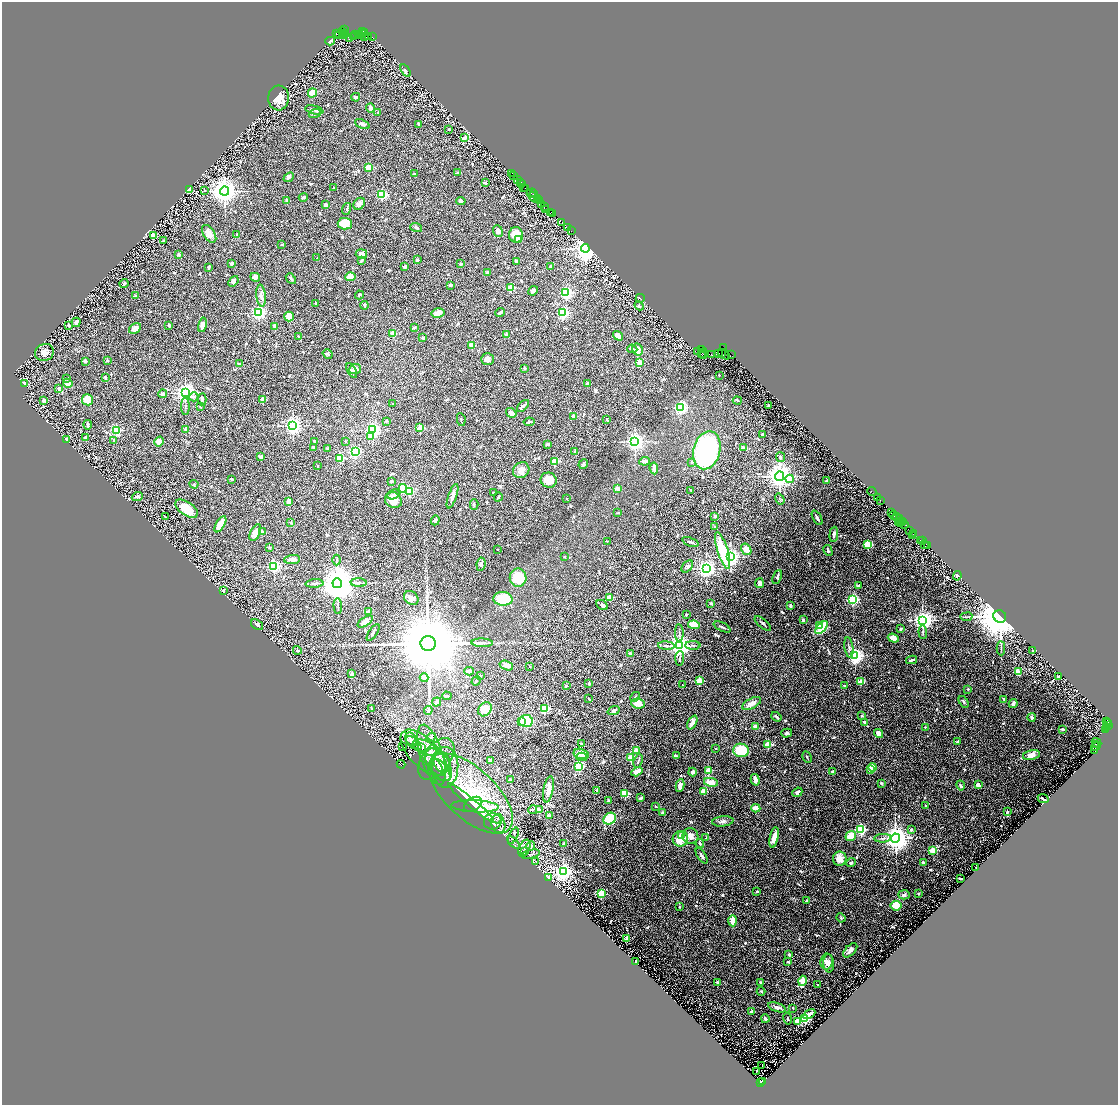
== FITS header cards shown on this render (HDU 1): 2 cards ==
NAXIS1  =                 2232
NAXIS2  =                 2206

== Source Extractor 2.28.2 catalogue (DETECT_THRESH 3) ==
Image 2232 x 2206 px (HDU 1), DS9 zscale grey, zoomed out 1/2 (1 PNG px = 2 x 2 image px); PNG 1120 x 1107 px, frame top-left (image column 2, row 2206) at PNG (2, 2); each listed source drawn as its Kron ellipse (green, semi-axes under 4 px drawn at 4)
Background 0.815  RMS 0.033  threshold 0.0985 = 3 sigma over >= 5 px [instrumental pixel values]
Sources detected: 885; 80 cannot appear on this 1/2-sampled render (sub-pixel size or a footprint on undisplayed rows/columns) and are neither listed nor drawn; of the other 805, the 500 brightest by FLUX_AUTO listed and drawn (305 fainter detections omitted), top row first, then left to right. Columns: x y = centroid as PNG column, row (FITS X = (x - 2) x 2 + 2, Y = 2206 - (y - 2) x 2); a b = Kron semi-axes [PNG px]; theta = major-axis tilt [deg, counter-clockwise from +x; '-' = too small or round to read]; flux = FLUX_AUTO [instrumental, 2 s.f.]
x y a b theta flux
344 29 3 2 - 36
342 31 2 1 - 41
362 32 4 1 - 90
364 32 4 2 - 8.9
336 33 3 2 - 38
342 33 3 2 - 560
362 33 2 1 - 250
338 35 2 1 - 160
344 35 3 1 - 34
355 35 3 1 - 7.1
358 35 3 2 - 69
360 35 2 1 - 61
364 36 3 2 - 130
353 37 4 2 - 42
368 37 2 1 - 15
372 37 3 2 - 12
349 38 3 2 - 91
330 41 5 3 - 15
405 71 7 3 -57 9.2
312 93 5 4 - 73
355 97 4 3 - 13
278 98 12 10 87 87
370 108 4 3 - 33
314 110 9 3 -14 22
377 112 2 2 - 8.4
314 114 6 3 23 11
362 124 8 3 -24 15
418 124 4 3 - 6.8
448 129 4 3 - 6.8
464 138 4 3 - 25
368 167 2 2 - 190
457 173 3 2 - 8.6
511 173 2 1 - 40
414 174 2 2 - 24
513 175 2 1 - 18
288 177 6 3 41 10
517 179 2 1 - 40
520 182 3 2 - 52
485 183 3 2 - 9.9
521 183 4 1 - 36
333 188 2 2 - 9.3
523 188 2 1 - 29
525 189 3 2 - 67
189 190 3 3 - 32
204 190 3 3 - 15
224 191 4 4 - 8000
531 193 5 1 - 26
381 194 3 3 - 760
533 194 2 1 - 50
303 197 4 2 - 16
533 197 6 3 -54 180
537 199 3 2 - 65
286 200 2 2 - 50
539 200 3 2 - 87
460 201 5 4 - 14
359 204 6 5 - 25
325 205 4 3 - 20
541 205 2 1 - 42
544 207 3 1 - 130
346 209 6 2 72 7.3
545 209 2 1 - 7.9
550 213 3 1 - 54
552 213 2 1 - 33
561 222 3 2 - 87
344 224 7 5 -3 140
416 227 6 4 -16 10
567 228 3 2 - 110
497 231 6 4 -68 35
571 231 2 1 - 13
209 234 10 5 -56 47
236 235 3 2 - 9.3
515 235 7 7 - 98
153 236 3 3 - 120
518 239 4 4 - 18
163 241 3 2 - 13
281 244 2 2 - 11
585 248 4 4 - 7500
361 254 6 4 4 31
178 255 2 2 - 33
316 258 2 2 - 8.9
417 260 2 2 - 54
361 261 3 2 - 15
516 261 3 2 - 17
231 263 3 3 - 14
460 264 3 2 - 9.9
550 266 2 2 - 8.4
208 267 4 2 - 15
404 267 3 3 - 18
487 273 4 3 - 8.1
255 277 5 3 - 49
350 277 5 4 - 66
290 279 6 2 -49 13
233 281 6 3 48 14
124 284 4 2 - 11
450 285 2 2 - 36
510 288 3 3 - 320
533 291 5 3 - 22
565 293 3 3 - 1400
359 295 4 2 - 9
135 296 3 3 - 9.1
261 296 11 4 -84 28
640 298 4 2 - 6.9
315 303 3 2 - 8.5
364 305 4 3 - 8.7
639 306 5 3 - 10
500 312 5 2 - 15
258 313 3 3 - 1900
437 313 6 4 11 50
562 313 3 3 - 960
288 316 5 4 - 87
76 322 5 2 - 16
68 325 3 3 - 13
168 325 3 2 - 14
202 325 7 4 78 33
274 326 3 2 - 34
134 328 6 4 30 34
414 328 4 3 - 7
392 333 2 2 - 120
506 335 4 3 - 25
618 336 5 4 - 33
298 337 4 3 - 11
422 338 3 2 - 13
471 345 2 2 - 180
723 348 2 1 - 28
632 349 5 2 - 7.1
701 349 2 1 - 130
637 350 6 5 - 51
696 351 2 1 - 58
44 352 10 8 24 42
701 353 2 1 - 190
327 354 5 3 - 7.2
703 354 5 2 - 140
718 354 4 3 - 640
721 354 2 2 - 350
723 354 7 3 -35 200
711 355 3 2 - 43
731 355 3 2 - 69
487 359 6 5 - 28
107 360 2 2 - 17
85 361 2 2 - 54
639 362 2 2 - 89
239 364 3 2 - 13
524 368 2 2 - 19
355 369 6 5 - 24
351 371 8 3 -59 19
719 375 2 2 - 17
105 378 4 3 - 8
66 379 3 2 - 11
67 383 5 4 - 46
587 383 4 3 - 13
24 384 4 3 - 26
58 388 4 3 - 28
185 393 4 4 - 4600
162 394 4 3 - 18
193 397 4 4 - 10
202 399 6 4 88 28
262 399 2 2 - 54
87 400 6 5 - 96
43 401 2 2 - 77
737 401 4 3 - 7.7
392 404 2 2 - 9.3
768 405 2 2 - 20
185 406 8 2 90 8
200 406 3 3 - 9.4
522 406 7 2 44 12
680 408 3 3 - 1600
511 413 5 4 - 30
573 416 2 2 - 63
461 420 6 2 -82 7
606 420 4 2 - 7.9
386 421 2 2 - 23
528 422 5 3 - 12
87 425 5 2 - 17
292 426 3 3 - 3300
419 428 3 2 - 220
116 430 3 3 - 700
185 430 4 3 - 14
372 430 4 3 - 2300
762 435 3 3 - 15
370 437 3 2 - 94
85 438 4 3 - 30
66 439 3 3 - 21
113 440 2 2 - 29
158 441 5 4 - 56
314 441 2 2 - 45
345 441 2 2 - 14
634 441 4 3 - 3700
547 444 4 3 - 16
313 447 3 2 - 8.5
327 448 2 2 - 6.9
743 448 3 3 - 22
706 450 19 13 75 1300
574 451 3 2 - 9.9
355 452 3 3 - 1200
260 457 3 2 - 25
780 457 5 4 - 11
339 458 3 3 - 430
644 461 5 3 - 19
554 462 3 2 - 260
691 462 2 2 - 13
583 464 5 4 - 11
317 466 2 2 - 9.4
653 468 6 3 -85 28
521 470 9 7 38 45
779 476 5 4 - 6300
231 479 3 3 - 6.9
789 479 4 3 - 250
548 480 8 7 - 100
391 481 2 2 - 29
826 481 3 2 - 12
193 484 4 3 - 8
402 488 4 4 - 180
617 489 2 2 - 95
690 490 2 2 - 12
409 491 3 3 - 360
871 492 4 1 - 59
493 493 3 3 - 8.3
393 494 6 4 27 18
137 496 5 3 - 18
452 496 13 4 71 40
498 497 4 2 - 9.3
877 497 2 1 - 56
566 499 2 2 - 9.7
779 499 6 3 -57 8.3
393 500 9 7 -34 110
880 500 3 2 - 81
288 502 4 3 - 51
474 504 5 2 - 9.1
186 509 13 6 -34 110
617 512 2 2 - 8.5
891 513 3 2 - 180
893 515 4 3 - 240
714 516 3 3 - 12
896 516 3 2 - 160
165 517 2 2 - 12
817 518 8 2 -61 15
899 519 4 1 - 100
435 520 5 4 - 12
899 521 2 1 - 38
898 522 2 1 - 130
902 522 2 1 - 30
290 523 3 2 - 8.6
900 523 2 1 - 84
220 524 9 3 59 130
904 524 4 3 - 350
714 527 4 3 - 7.3
909 531 2 1 - 61
262 532 2 2 - 41
255 533 9 5 64 69
913 533 2 1 - 45
833 534 8 3 86 21
911 535 2 1 - 21
920 540 2 1 - 68
607 541 2 2 - 7.1
922 541 2 1 - 42
690 542 9 3 -20 14
867 544 3 3 - 440
924 544 2 1 - 15
927 545 2 2 - 82
269 548 2 2 - 27
746 549 6 4 -56 52
497 550 2 2 - 6.8
722 550 19 5 -72 240
827 550 6 3 -62 11
564 557 2 2 - 8.6
730 557 3 3 - 3600
292 559 8 4 6 31
336 560 5 2 - 7.4
480 564 7 4 82 13
273 566 3 3 - 1300
687 566 7 4 48 14
706 568 4 3 - 3800
957 576 5 3 - 11
777 577 7 3 68 12
518 578 9 8 - 180
314 583 9 2 4 11
337 583 5 5 - 21000
358 583 8 3 -3 12
759 583 5 3 - 26
858 585 3 2 - 9.7
223 590 4 3 - 8.7
609 597 2 2 - 180
411 598 8 6 -42 30
502 599 9 7 -3 230
852 599 3 3 - 960
710 603 2 2 - 29
601 605 6 4 -33 14
337 606 8 2 -85 7.9
790 606 3 2 - 13
368 611 2 2 - 92
686 615 2 2 - 17
999 616 6 6 - 19000
966 617 6 3 6 7.3
803 620 3 3 - 13
922 620 4 4 - 4500
365 622 8 4 34 42
762 623 10 2 -41 11
256 625 6 4 -37 18
694 625 6 4 -9 130
819 625 2 2 - 110
722 627 9 2 -26 14
821 628 8 3 48 250
900 629 4 3 - 7.1
922 632 7 3 -84 8.8
373 633 9 2 56 13
679 633 8 2 -87 8.6
893 638 6 3 -19 80
428 643 7 7 - 120000
482 643 11 2 -1 16
692 645 7 2 -1 9.1
666 646 8 3 -4 13
679 646 4 4 - 6500
848 648 10 3 -82 12
1000 648 7 2 -88 8.1
297 650 4 3 - 10
1032 651 2 2 - 8
630 653 2 2 - 27
854 656 3 3 - 2400
679 658 7 2 86 7.7
911 660 5 2 - 14
506 665 7 4 -18 33
529 666 2 2 - 12
469 671 5 2 - 29
1018 672 4 3 - 66
351 674 4 3 - 13
480 676 3 3 - 7.1
1058 677 3 2 - 11
424 678 4 3 - 35
476 681 5 3 - 11
699 681 3 2 - 190
860 682 2 2 - 160
588 683 2 2 - 27
682 685 2 2 - 7
844 685 2 2 - 17
566 686 2 2 - 26
967 689 2 2 - 16
446 696 5 3 - 6.6
635 697 5 3 - 11
588 699 3 2 - 7
1003 699 3 2 - 9
436 702 5 3 - 33
963 702 6 3 -59 11
751 703 10 5 28 50
1013 703 4 3 - 23
637 704 7 5 -6 74
371 708 4 3 - 6.7
484 709 8 6 51 79
544 709 3 3 - 580
428 710 4 4 - 11
613 711 6 3 20 16
861 716 3 2 - 7.5
776 717 5 2 - 13
1031 717 4 3 - 21
521 721 3 3 - 140
525 721 7 6 - 260
1106 721 2 2 - 34
864 722 3 3 - 13
692 723 7 4 64 42
1107 723 4 2 - 610
1108 726 2 2 - 60
755 727 3 2 - 37
925 727 2 2 - 7
1106 727 3 2 - 130
1062 729 3 2 - 11
1105 729 2 1 - 35
786 733 5 4 - 14
878 733 5 3 - 40
430 737 5 4 - 9.6
411 739 7 5 -57 21
957 742 3 2 - 9
413 743 9 5 -39 19
1096 743 5 1 - 180
581 744 4 3 - 11
767 744 3 3 - 300
1095 745 2 2 - 490
402 747 3 1 - 60
1095 747 5 4 - 1300
421 748 4 3 - 8.5
424 748 13 7 -24 53
715 748 2 2 - 8.3
741 750 8 6 -11 200
1094 750 4 2 - 280
636 751 2 2 - 150
423 753 29 14 -45 97
581 754 7 5 -14 81
431 755 31 11 -72 130
1031 755 8 5 13 55
676 756 4 2 - 12
581 757 5 3 - 21
806 757 6 2 -62 7.2
630 758 3 3 - 270
436 759 24 13 53 100
490 760 4 3 - 19
638 761 7 3 72 11
441 762 11 8 -64 48
400 764 4 3 - 270
434 765 13 6 -50 28
438 765 18 10 -56 87
578 766 3 3 - 640
445 767 20 13 88 110
872 767 4 3 - 90
870 769 2 2 - 47
440 770 13 7 -51 39
708 770 2 2 - 180
636 772 6 3 31 54
692 772 4 3 - 19
832 772 3 3 - 8.4
510 780 3 2 - 6.8
755 780 6 3 -75 27
710 782 7 4 -11 54
881 783 4 3 - 7.2
680 785 6 4 81 45
960 785 5 3 - 9.7
978 785 4 3 - 23
548 789 13 5 79 67
596 791 4 3 - 12
703 791 2 2 - 190
797 792 5 3 - 14
470 793 53 25 -42 860
624 794 3 3 - 360
640 798 3 2 - 11
1043 799 6 2 -25 9.5
608 801 4 2 - 9.3
470 802 29 4 -40 380
473 804 10 6 31 510
925 805 2 2 - 12
474 806 24 6 -3 610
655 806 2 2 - 7.2
755 808 4 3 - 54
532 810 4 4 - 9.8
539 810 4 3 - 30
1007 812 3 3 - 8.6
662 813 2 2 - 43
549 815 4 3 - 16
497 819 5 4 - 13
609 819 6 5 - 210
492 821 9 8 - 27
722 821 11 5 6 24
498 824 9 7 -71 34
860 829 4 3 - 780
911 830 4 3 - 13
513 836 9 2 63 13
681 836 4 4 - 27
690 836 8 7 - 43
850 836 5 4 - 130
774 837 10 4 77 72
705 838 2 2 - 8.2
882 838 8 3 4 17
895 838 4 4 - 8800
680 839 8 7 - 130
513 842 7 3 -45 13
563 844 3 2 - 11
699 844 4 3 - 13
530 846 4 4 - 14
524 848 9 5 65 27
932 850 3 2 - 260
524 852 4 3 - 7.5
530 854 9 4 14 18
701 856 9 2 -58 18
839 859 7 7 - 50
535 861 4 3 - 7.3
923 862 3 3 - 17
850 863 5 3 - 14
975 867 2 1 - 7.4
563 872 4 3 - 3900
548 877 4 3 - 17
960 879 3 2 - 7.8
756 892 2 2 - 28
601 894 3 3 - 360
918 894 2 2 - 9
904 895 6 4 -3 19
806 901 2 2 - 40
896 906 5 5 - 120
679 907 2 2 - 10
840 918 5 4 - 6.6
732 921 6 3 -89 99
626 939 3 3 - 36
850 950 9 5 45 27
788 954 4 3 - 9.5
635 961 3 2 - 8.2
826 961 8 6 80 29
787 962 4 3 - 8
828 963 9 5 -86 31
802 981 5 3 - 170
717 982 3 2 - 11
760 983 2 2 - 13
817 985 2 2 - 8.9
760 991 4 3 - 7.1
777 1007 9 4 -18 36
792 1008 2 2 - 7.7
751 1012 2 2 - 29
809 1014 6 3 28 36
765 1019 4 3 - 31
787 1019 6 3 -79 7.5
804 1019 3 3 - 560
797 1021 3 3 - 270
761 1065 3 2 - 100
756 1071 2 1 - 9
762 1081 2 1 - 170
760 1083 3 2 - 810
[305 fainter detections neither listed nor drawn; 80 sub-pixel or undisplayed-footprint detections neither listed nor drawn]